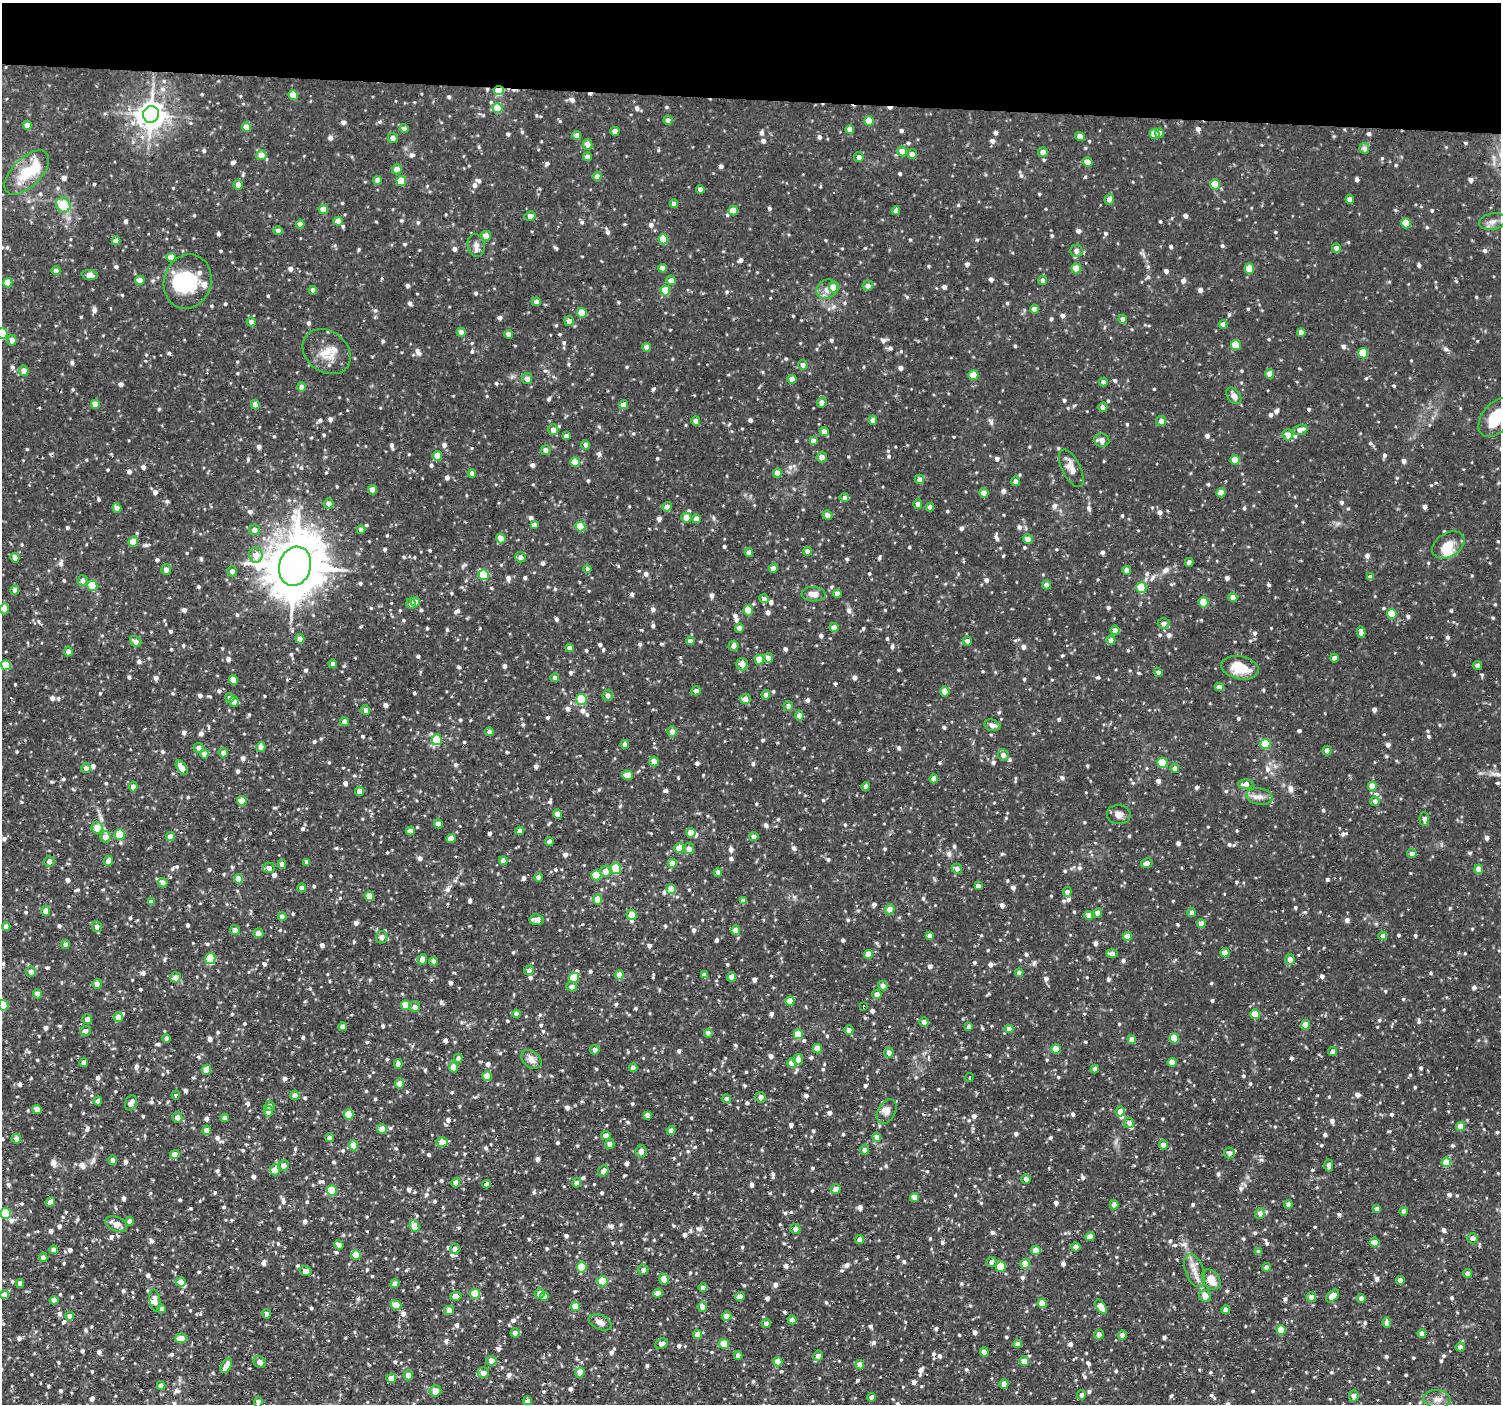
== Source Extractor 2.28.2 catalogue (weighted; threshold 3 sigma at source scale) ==
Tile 2 of 3 x 3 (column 2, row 1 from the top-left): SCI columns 1499-2997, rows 3017-4418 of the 4495 x 4522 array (HDU 1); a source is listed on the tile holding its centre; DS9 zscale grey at full resolution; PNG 1503 x 1406 px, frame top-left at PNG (2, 3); each listed source drawn as its Kron ellipse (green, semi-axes under 4 px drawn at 4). Shown black and unused: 7% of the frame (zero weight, under 2 of 3 exposures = <1% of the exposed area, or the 3 px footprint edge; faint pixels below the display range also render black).
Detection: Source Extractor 2.28.2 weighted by HDU 2 'WHT'; one run over the whole footprint, this tile lists its part. Background 0.0377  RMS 0.0038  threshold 0.0173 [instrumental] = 3 sigma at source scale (4.5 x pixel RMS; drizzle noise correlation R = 1.50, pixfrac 1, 0.05/0.05 arcsec/px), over >= 5 px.
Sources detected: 1517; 2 inside a brighter object's white glare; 13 cosmic-ray / hot-pixel residue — neither listed nor drawn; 20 inside a brighter listed object's ellipse — not listed separately; of the other 1482, all 500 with FLUX_AUTO >= 1.85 (the completeness limit of this list) listed and drawn (982 fainter detections not listed), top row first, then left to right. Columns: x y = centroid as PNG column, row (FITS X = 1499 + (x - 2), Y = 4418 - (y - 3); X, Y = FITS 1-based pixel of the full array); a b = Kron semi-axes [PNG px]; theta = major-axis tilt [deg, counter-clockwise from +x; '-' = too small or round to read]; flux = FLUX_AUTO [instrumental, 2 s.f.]
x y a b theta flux
499 90 5 4 - 21
293 95 5 4 - 6.7
498 108 5 5 - 11
151 114 8 8 - 490
668 120 4 4 - 1.9
869 121 5 4 - 6.7
27 125 4 4 - 3
247 127 5 4 - 5.7
404 129 4 4 - 2.1
850 129 4 4 - 3.1
615 131 4 4 - 2.4
1159 133 5 4 - 2
1154 134 5 5 - 5.5
577 136 4 4 - 3.6
1080 137 5 4 - 3.1
393 138 5 5 - 2
587 144 5 5 - 2.6
1364 148 5 5 - 2.1
902 151 5 5 - 4.7
1043 152 5 4 - 2.3
912 154 5 5 - 2.2
261 155 5 5 - 4.6
587 157 4 4 - 2.1
859 157 5 4 - 2
1088 162 5 4 - 3.8
397 169 5 5 - 3
27 172 28 14 44 13
597 176 4 4 - 2.5
378 180 4 4 - 3.4
401 181 5 5 - 10
1215 184 5 5 - 8.9
238 185 5 4 - 3
700 189 4 4 - 2
1109 199 5 4 - 2.2
1350 199 4 4 - 2.3
674 204 4 4 - 2.4
63 205 8 7 - 8
323 209 4 4 - 5.3
733 210 5 4 - 6.1
896 211 4 4 - 2
530 216 5 4 - 2.2
338 221 4 4 - 3.7
1492 221 13 8 12 2.5
1406 223 5 4 - 8.7
300 224 4 4 - 2.4
278 231 4 4 - 1.9
486 236 5 5 - 3.4
663 239 5 4 - 12
116 241 4 4 - 3.2
476 245 11 8 -78 2.3
1337 248 4 4 - 2.4
1076 251 6 6 - 2.3
171 257 4 4 - 4.7
663 268 4 4 - 2.4
1076 268 5 5 - 9.2
1249 269 5 5 - 7.1
56 271 4 4 - 2.2
90 275 8 5 -5 2
140 280 5 4 - 3.4
671 280 5 4 - 2.7
1042 280 5 4 - 1.9
188 281 27 23 72 19
8 283 5 4 - 7
868 286 5 5 - 2.1
834 287 5 5 - 5.3
827 289 11 9 32 3
313 290 4 4 - 2.4
665 291 5 5 - 12
536 302 4 4 - 2
1035 309 4 4 - 2.6
582 313 5 4 - 8.6
1123 319 4 4 - 2.2
569 321 5 4 - 2.8
251 322 5 4 - 2.4
1223 324 4 4 - 2
461 332 4 4 - 2.9
1301 332 4 4 - 2
2 333 5 5 - 20
509 334 4 4 - 1.9
12 340 5 4 - 2.2
1236 345 5 5 - 9.7
647 347 4 4 - 3.7
327 352 26 20 -37 8.5
1363 353 5 5 - 13
803 365 5 4 - 2.1
24 371 5 5 - 3.5
1270 374 4 4 - 3.6
973 375 5 5 - 9
527 379 5 5 - 2.2
792 379 4 4 - 3
1103 382 4 4 - 1.9
301 387 5 4 - 2.2
1234 396 9 6 -55 2.3
822 403 5 5 - 2.2
95 404 4 4 - 4
255 405 4 4 - 3.7
624 405 4 4 - 3.5
1103 407 5 4 - 1.9
1496 418 22 14 51 17
873 420 4 4 - 2.3
696 421 5 4 - 2.1
1161 421 5 5 - 1.9
553 430 5 5 - 3
1300 430 7 5 22 2.9
824 432 4 4 - 3
1288 435 5 5 - 3.2
566 436 4 4 - 2.4
1102 440 7 6 - 2.8
813 441 4 4 - 2.4
586 445 4 4 - 2
546 450 5 5 - 1.9
437 456 5 4 - 5.3
822 457 5 5 - 2.2
1235 460 5 4 - 6.3
575 462 5 4 - 5.8
1071 468 20 9 -64 4.3
472 473 4 4 - 2
777 473 4 4 - 3.7
919 479 5 4 - 2.3
1015 481 5 4 - 1.9
372 490 4 4 - 4.1
984 493 4 4 - 3.7
1221 493 4 4 - 5
844 498 5 4 - 2.1
329 504 5 5 - 2.2
918 504 4 4 - 2.1
667 507 5 4 - 2.2
930 507 4 4 - 2.3
117 508 5 4 - 2.3
827 515 5 5 - 2.2
686 518 5 5 - 4
697 519 4 4 - 3.1
534 525 4 4 - 2
580 526 5 5 - 14
255 530 5 5 - 2.3
361 530 4 4 - 2.2
501 538 5 4 - 3.7
1028 539 5 4 - 2.8
133 542 5 4 - 6.1
1448 545 17 12 31 6.5
808 551 4 4 - 2.3
749 553 4 4 - 2.4
256 555 7 6 - 4.9
521 557 5 5 - 2.2
15 558 5 4 - 2.8
1189 562 4 4 - 2
295 566 20 16 73 2400
773 568 4 4 - 2.6
166 569 5 5 - 2
587 569 4 4 - 1.9
1127 570 4 4 - 2.5
232 571 5 4 - 1.9
484 575 5 5 - 22
1370 577 4 4 - 2
82 581 5 5 - 1.9
1047 585 4 4 - 2.5
92 586 5 5 - 16
1141 588 5 5 - 20
15 590 4 4 - 2.3
814 594 12 7 -4 3.6
837 594 4 4 - 2.6
1233 597 4 4 - 3.7
764 599 4 4 - 2
415 602 5 5 - 2.6
1204 602 5 5 - 11
411 604 5 4 - 1.9
4 609 5 4 - 2.3
748 610 5 4 - 8.6
1392 614 5 4 - 12
1164 624 6 5 - 2
834 627 4 4 - 3.2
739 628 4 4 - 2.5
1115 630 5 4 - 2.5
1361 632 6 4 -79 2.5
300 639 5 4 - 2.1
1111 640 5 4 - 2.5
136 641 6 5 - 2.2
690 641 4 4 - 1.9
967 641 4 4 - 2
734 646 5 5 - 2.1
570 648 4 4 - 2.5
68 651 5 4 - 1.9
768 658 5 5 - 2.2
1335 658 4 4 - 2.2
759 660 5 4 - 6.2
333 664 4 4 - 2
742 664 6 5 - 3
6 665 5 5 - 11
1478 665 4 4 - 2
1240 668 19 11 -12 10
1158 672 4 4 - 1.9
555 677 4 4 - 1.9
234 680 5 4 - 4.3
1219 687 4 4 - 2.2
696 691 5 4 - 1.9
945 692 5 4 - 4.6
608 695 5 5 - 1.9
766 695 4 4 - 2.6
230 698 5 4 - 2
582 699 5 5 - 22
745 699 5 5 - 3.1
234 702 5 4 - 2.1
788 706 5 4 - 2.1
365 710 5 4 - 2.7
799 716 5 4 - 2.5
345 722 5 4 - 2.5
992 725 8 5 -13 2.1
672 731 5 5 - 2.5
490 732 4 4 - 1.9
437 740 5 5 - 21
625 744 4 4 - 1.9
1266 744 5 5 - 15
261 747 5 4 - 3.1
199 748 5 5 - 2
1327 751 5 4 - 2.1
223 753 5 5 - 2.2
204 754 5 4 - 2.7
1003 755 6 5 - 2.1
654 761 5 4 - 3.5
1162 763 5 5 - 14
182 767 8 4 -54 4.6
86 768 5 4 - 2.2
1175 768 5 4 - 2.6
627 775 5 4 - 5.8
934 779 4 4 - 3.4
1246 784 7 5 3 2.3
133 786 5 4 - 1.9
866 786 4 4 - 2
1372 786 4 4 - 5.6
359 791 4 4 - 3
1259 797 13 8 -10 2.7
242 801 5 4 - 6.7
1375 801 5 4 - 1.9
558 814 5 4 - 3
1119 815 12 9 -7 2.6
1424 819 7 5 -86 1.9
438 824 4 4 - 3.9
97 828 5 5 - 5.3
410 831 4 4 - 3
520 831 4 4 - 2.1
691 833 5 4 - 5.1
120 834 5 5 - 18
105 837 5 5 - 3.8
170 837 4 4 - 3.2
754 837 4 4 - 1.9
451 838 4 4 - 4
549 842 4 4 - 2
679 848 5 4 - 5.7
689 849 5 5 - 2.5
1412 854 4 4 - 2
49 861 5 5 - 2
108 861 5 4 - 2.1
503 861 4 4 - 2.8
307 862 4 4 - 1.9
672 863 4 4 - 3.5
1147 863 6 4 11 2.1
282 864 4 4 - 2
269 868 6 5 - 2.1
616 869 5 5 - 23
957 869 5 5 - 1.9
1479 869 5 4 - 4.3
606 871 5 5 - 3.3
718 873 4 4 - 1.9
596 875 5 5 - 13
539 877 4 4 - 2.4
239 879 5 4 - 4.8
163 883 5 4 - 2.1
978 886 4 4 - 2.2
302 888 4 4 - 2.3
671 889 5 4 - 8.1
1067 892 5 4 - 1.9
369 896 5 4 - 5.1
598 900 5 4 - 5.6
743 901 4 4 - 1.9
151 902 4 4 - 1.9
890 909 5 5 - 4
46 911 5 4 - 4
1098 913 4 4 - 3.1
1191 913 4 4 - 2.5
632 915 5 5 - 5.7
282 916 4 4 - 2.5
1089 916 4 4 - 4.4
537 920 7 5 -5 3
1201 924 4 4 - 3.7
6 927 4 4 - 2.6
97 927 5 5 - 2.2
235 930 5 5 - 2.2
736 930 4 4 - 5.7
258 933 5 5 - 2.6
930 936 4 4 - 2
1128 936 4 4 - 4.6
1383 936 4 4 - 2.6
382 937 6 6 - 2.5
65 944 4 4 - 1.9
1225 953 4 4 - 5.3
868 954 5 4 - 4.7
1112 954 5 4 - 2.3
210 958 5 5 - 17
422 959 5 4 - 2.4
1290 959 5 5 - 2.7
433 961 4 4 - 1.9
529 970 5 4 - 2
31 972 5 5 - 2.2
1019 973 4 4 - 1.9
619 975 4 4 - 4.8
704 975 4 4 - 2.3
175 977 5 5 - 2.9
732 977 5 4 - 4.6
574 978 5 5 - 12
97 984 5 4 - 2.1
883 986 5 4 - 2
572 987 5 5 - 2
37 994 4 4 - 2.3
877 994 5 4 - 2.7
790 1001 4 4 - 8.4
3 1005 5 5 - 12
406 1005 5 4 - 7.3
863 1006 4 3 - 5.1
415 1007 5 5 - 2.1
516 1014 4 4 - 2.2
1255 1014 5 4 - 7.1
118 1017 5 4 - 3.8
87 1019 5 4 - 2
924 1022 5 4 - 1.9
1305 1025 5 4 - 6.9
343 1027 4 4 - 2.9
969 1027 4 4 - 2
1009 1029 4 4 - 2.3
849 1030 5 4 - 2
85 1031 5 5 - 2
708 1033 4 4 - 2.5
798 1034 5 4 - 9
167 1038 4 4 - 1.9
1174 1038 5 5 - 11
1132 1039 4 4 - 3.2
817 1049 4 4 - 6.2
1056 1049 5 4 - 6.9
595 1050 5 4 - 2.1
1332 1051 4 4 - 2
889 1053 5 5 - 2.3
458 1058 5 4 - 1.9
531 1059 11 8 -39 3
798 1059 5 5 - 2.7
1172 1062 4 4 - 3.8
84 1063 4 4 - 2.1
792 1063 5 4 - 5.1
398 1064 5 4 - 2
454 1067 5 4 - 6.5
633 1068 4 4 - 2.1
1095 1069 4 4 - 1.9
206 1070 5 4 - 5.2
487 1076 5 5 - 8.5
970 1077 4 3 - 2.9
400 1084 5 4 - 3.6
176 1095 4 4 - 2.8
295 1095 5 4 - 2.4
761 1097 5 5 - 1.9
727 1099 4 4 - 2.5
98 1101 4 4 - 2.7
131 1103 8 5 69 3
270 1106 5 5 - 1.9
37 1109 4 4 - 3.4
268 1111 5 4 - 2.7
1120 1111 5 4 - 3
887 1112 13 8 60 2.8
349 1114 5 5 - 13
647 1115 4 4 - 2
177 1117 5 5 - 2.5
225 1118 4 4 - 1.9
1129 1123 5 5 - 2
1460 1126 4 4 - 4.5
382 1129 5 4 - 4.4
207 1130 4 4 - 3.4
671 1130 4 4 - 2.1
606 1135 4 4 - 2.5
877 1137 4 4 - 3.5
330 1138 4 4 - 2
16 1139 5 4 - 2.7
442 1142 6 5 - 4.6
610 1144 5 4 - 2.2
354 1145 5 4 - 7
1163 1145 4 4 - 3.4
865 1150 5 4 - 1.9
641 1151 6 5 - 1.9
1229 1153 5 5 - 2
175 1154 5 4 - 3.7
113 1160 4 4 - 2.7
1446 1162 5 4 - 8.4
284 1165 5 5 - 2.2
1329 1165 6 4 89 1.9
275 1170 6 5 - 2.9
603 1171 6 5 - 2.3
1026 1179 4 4 - 2
456 1183 5 4 - 2.1
577 1183 5 4 - 1.9
487 1184 4 4 - 1.9
836 1189 5 4 - 3.3
332 1191 5 5 - 16
914 1197 4 4 - 4.1
50 1202 5 4 - 2.3
1288 1204 4 4 - 2.4
1114 1205 4 4 - 2.3
1377 1209 4 4 - 2.2
1404 1211 4 4 - 2.1
6 1213 5 5 - 17
1260 1213 5 5 - 2.2
130 1221 4 4 - 2.1
116 1224 11 7 -22 3.3
414 1226 6 4 -65 9.7
795 1229 5 5 - 2.4
1090 1237 4 4 - 3.5
1473 1238 5 5 - 2
860 1239 4 4 - 2.4
1375 1242 5 4 - 3.4
339 1245 5 4 - 2
1076 1247 4 4 - 4
455 1249 5 5 - 2.1
54 1250 4 4 - 2.3
1036 1250 5 4 - 5.5
1259 1252 4 4 - 1.9
356 1255 5 4 - 11
43 1257 4 4 - 2.1
991 1262 5 5 - 1.9
1025 1264 5 4 - 5.1
582 1267 5 5 - 11
1001 1267 5 5 - 9.8
1267 1267 4 4 - 1.9
643 1270 5 5 - 1.9
1194 1270 17 9 -70 4
306 1271 6 4 -16 2.4
1468 1273 4 4 - 2.4
664 1279 5 4 - 5.1
1211 1280 11 8 -52 4.8
1400 1280 4 4 - 2.1
603 1281 5 5 - 15
181 1282 5 4 - 2.6
20 1283 4 4 - 1.9
395 1283 4 4 - 2.1
703 1288 4 4 - 2.1
540 1293 5 5 - 2.9
658 1293 5 4 - 3.2
475 1294 5 5 - 15
5 1295 4 4 - 3.5
456 1296 6 4 11 3.1
544 1296 4 4 - 2.6
1205 1296 6 5 - 3.3
1333 1296 8 4 45 4.1
740 1297 4 4 - 4.6
1311 1297 5 5 - 2.2
1361 1298 4 4 - 2.1
54 1300 4 4 - 3.9
155 1300 11 5 -81 2.5
1042 1303 4 4 - 5.6
396 1305 5 4 - 7.6
575 1306 5 4 - 6.3
702 1307 5 4 - 2.7
1101 1307 8 4 -56 6.6
161 1309 4 4 - 2.2
449 1310 5 4 - 3.8
1226 1310 4 4 - 2.5
267 1314 4 4 - 1.9
70 1316 4 4 - 2.4
727 1316 5 5 - 3.4
792 1320 4 4 - 2.1
600 1322 12 7 -24 2.9
1387 1322 5 4 - 2.1
766 1323 4 4 - 2
1281 1330 5 4 - 7.1
515 1333 4 4 - 2.1
1422 1334 4 4 - 3.2
698 1335 4 4 - 3.5
1099 1335 5 4 - 2.2
1122 1335 4 4 - 2
181 1338 5 5 - 4.3
661 1344 6 5 - 1.9
724 1344 5 5 - 7
1018 1344 4 4 - 2.3
1460 1347 4 4 - 1.9
984 1352 4 4 - 4
738 1355 4 4 - 2
818 1356 5 4 - 1.9
491 1361 5 4 - 3.9
1024 1361 5 5 - 4.3
260 1362 7 5 -35 2.3
778 1362 5 4 - 4.2
860 1365 4 4 - 5.1
226 1366 8 4 61 4.1
580 1372 5 4 - 2.9
483 1373 5 5 - 2.2
408 1375 5 4 - 2.3
391 1378 5 4 - 2.9
1004 1384 5 4 - 2.5
161 1386 4 4 - 2.1
435 1391 6 5 - 3.7
1082 1395 5 4 - 2
1354 1396 6 5 - 2.2
872 1397 4 4 - 2
1437 1399 13 9 -2 3
527 1401 4 4 - 1.9
258 1402 5 4 - 2.2
Overlapping masked pixels (flux is a lower limit): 1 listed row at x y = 499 90
Isophote crosses this tile's border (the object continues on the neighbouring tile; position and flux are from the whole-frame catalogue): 5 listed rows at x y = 2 333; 1496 418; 3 1005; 6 1213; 258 1402